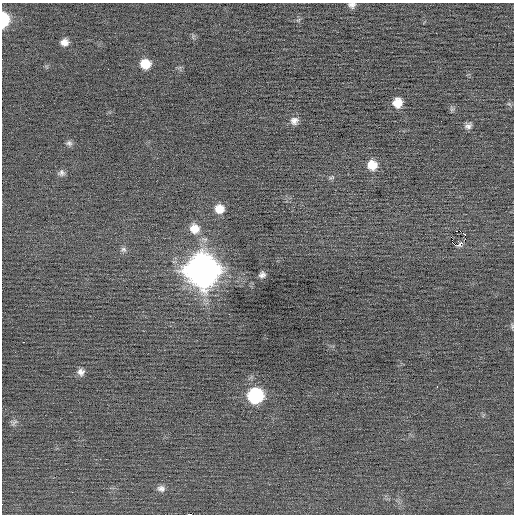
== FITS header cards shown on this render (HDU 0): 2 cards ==
NAXIS1  =                  512 / Axis length
NAXIS2  =                  512 / Axis length

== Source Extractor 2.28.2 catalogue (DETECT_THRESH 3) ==
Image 512 x 512 px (HDU 0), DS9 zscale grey, 1 PNG px = 1 image px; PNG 516 x 516 px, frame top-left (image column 1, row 512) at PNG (2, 3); no overlay
Background -0.023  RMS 0.67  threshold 2.01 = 3 sigma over >= 5 px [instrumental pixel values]
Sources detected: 32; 1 with non-positive FLUX_AUTO (blend fragments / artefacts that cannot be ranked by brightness) is not listed; the other 31 listed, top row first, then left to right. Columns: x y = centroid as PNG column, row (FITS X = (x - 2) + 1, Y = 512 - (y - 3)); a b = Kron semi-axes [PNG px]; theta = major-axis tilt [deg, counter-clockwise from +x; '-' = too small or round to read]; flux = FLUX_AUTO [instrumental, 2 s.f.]
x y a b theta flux
352 5 8 6 -3 170
4 19 11 6 89 2000
64 42 7 7 - 290
145 64 9 9 - 770
397 103 9 9 - 590
509 104 6 4 -18 61
452 109 7 4 18 81
294 121 10 9 - 270
441 121 2 2 - 65
468 126 9 7 26 180
69 143 9 7 -24 130
372 165 10 10 - 680
61 173 9 8 - 160
331 177 8 5 20 81
219 209 10 9 - 550
194 228 13 12 - 560
456 231 2 2 - 82
460 231 2 2 - 490
465 235 3 2 - 370
451 237 2 2 - 360
123 249 8 7 - 140
203 270 14 14 - 72000
262 275 6 6 - 160
512 326 9 2 90 62
23 342 3 2 - 120
81 372 8 8 - 220
437 386 3 2 - 170
255 395 11 10 - 4700
14 423 12 5 40 120
161 488 10 8 -18 200
190 514 4 2 - 640
At the frame edge (FLAGS 8, measured only in part): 4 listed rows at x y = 352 5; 4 19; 512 326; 190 514
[1 non-positive-flux detection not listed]